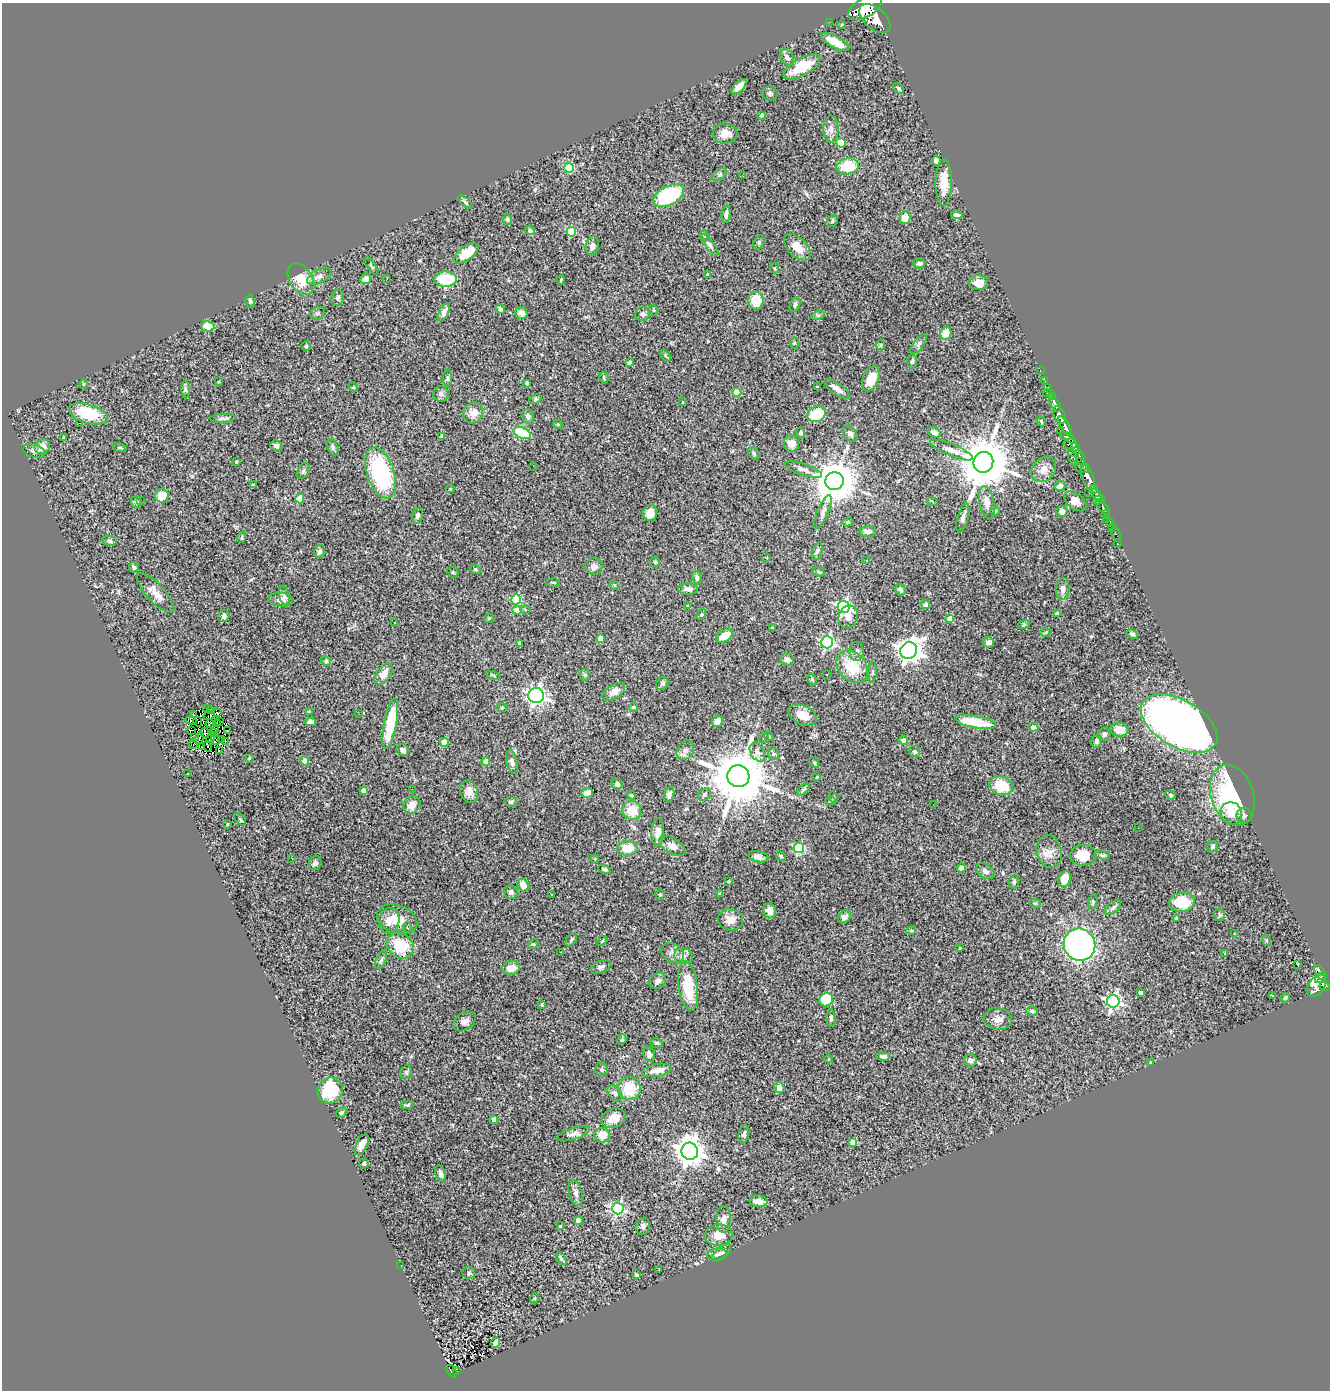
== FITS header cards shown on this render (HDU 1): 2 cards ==
NAXIS1  =                 1328
NAXIS2  =                 1388

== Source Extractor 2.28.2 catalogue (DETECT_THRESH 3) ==
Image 1328 x 1388 px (HDU 1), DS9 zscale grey, 1 PNG px = 1 image px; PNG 1332 x 1392 px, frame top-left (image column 1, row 1388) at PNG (2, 3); each listed source drawn as its Kron ellipse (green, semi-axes under 4 px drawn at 4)
Background 0.824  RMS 0.064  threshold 0.191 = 3 sigma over >= 5 px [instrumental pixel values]
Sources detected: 410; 3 with non-positive FLUX_AUTO (blend fragments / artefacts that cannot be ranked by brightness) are neither listed nor drawn; the other 407 listed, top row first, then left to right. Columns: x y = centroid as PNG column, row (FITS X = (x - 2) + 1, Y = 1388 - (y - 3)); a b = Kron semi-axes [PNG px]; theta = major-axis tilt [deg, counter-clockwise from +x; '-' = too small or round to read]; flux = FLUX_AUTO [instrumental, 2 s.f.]
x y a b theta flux
865 8 18 9 31 5800
875 18 18 10 -41 5100
830 22 2 2 - 8.9
841 25 4 2 - 3.2
835 42 16 5 -28 89
787 57 8 6 -58 17
802 67 21 8 29 140
739 87 9 5 46 37
898 89 6 4 -51 6.4
770 94 8 7 - 9.6
761 115 3 3 - 7.5
831 129 13 8 -90 27
725 133 12 10 2 42
841 143 5 4 - 130
936 160 5 4 - 18
848 166 11 8 9 150
569 168 5 5 - 240
719 175 8 5 35 9.2
743 176 2 2 - 26
944 182 23 8 89 67
669 196 16 9 28 340
465 202 9 3 -44 8
726 214 8 4 83 16
957 215 6 3 -10 9.5
905 218 6 5 - 58
507 220 5 4 - 5.9
832 221 6 5 - 8.1
530 230 5 4 - 15
571 232 5 5 - 170
704 235 5 4 - 5.9
759 243 8 5 64 8.1
710 245 13 4 -54 12
592 246 9 6 78 18
797 247 16 9 -45 60
466 253 14 7 36 90
919 263 6 5 - 7.1
371 266 10 3 -56 5.4
774 268 5 3 - 4.3
708 275 4 4 - 19
319 276 13 6 28 21
301 279 17 11 -57 87
366 279 5 5 - 29
387 279 3 2 - 5.4
445 279 11 7 1 180
561 280 5 3 - 3.8
978 283 9 7 -3 41
338 298 8 6 74 12
250 301 6 4 -85 8.7
756 301 9 7 -83 77
795 305 7 5 63 7.7
500 309 5 4 - 7.9
653 310 5 3 - 3.4
444 312 10 5 64 20
318 313 7 6 - 8.9
521 313 6 5 - 29
643 314 7 7 - 15
818 315 7 4 18 7
208 326 7 5 -13 65
946 333 6 5 - 67
794 343 6 4 90 4.4
919 344 11 5 55 13
881 345 5 3 - 4.7
306 346 5 5 - 5.3
666 356 7 3 -52 5.7
912 361 7 4 90 8.2
629 362 4 4 - 9.3
1040 371 3 2 - 22
448 378 9 4 89 7.4
604 378 6 4 -78 6.6
871 379 13 8 66 67
1045 381 2 2 - 11
219 382 3 2 - 4.1
527 383 4 3 - 8
83 384 5 3 - 4
353 387 5 4 - 3.8
817 387 4 3 - 3.9
1048 387 2 2 - 23
185 389 9 4 -89 11
837 389 15 5 -36 27
737 392 4 4 - 120
1047 393 3 2 - 24
1050 393 2 2 - 20
441 394 8 7 - 16
1052 397 2 2 - 7
535 399 6 4 24 6.5
683 402 4 2 - 3.1
1055 404 8 3 -62 150
473 413 11 9 64 39
88 414 20 9 -16 200
817 414 10 7 29 140
1059 415 9 5 -66 1300
528 416 7 6 - 17
223 418 13 4 2 12
1041 421 5 3 - 4.3
79 423 4 2 - 31
558 424 4 4 - 4.3
1065 426 11 4 -61 1800
1060 430 2 2 - 14
934 432 7 5 -32 19
522 433 9 5 -23 180
801 433 5 4 - 6.6
850 434 9 6 -51 16
442 436 4 3 - 7.3
63 438 3 2 - 4.6
1068 438 8 4 -31 480
791 444 8 7 - 39
1070 444 7 5 6 540
276 446 6 5 - 16
42 447 8 7 - 38
333 447 9 5 -66 9.7
120 448 7 4 -13 6.3
1075 449 6 4 -62 470
952 450 23 6 -22 34
34 451 11 6 -18 18
754 453 7 5 -53 8.3
1073 457 8 4 -74 220
1080 457 7 3 -70 310
236 461 4 3 - 4.1
983 462 10 10 - 25000
533 466 2 2 - 70
1081 466 7 5 -67 700
1085 468 5 3 - 220
1044 469 14 11 50 39
803 470 19 5 -18 21
303 471 8 5 61 8.5
380 473 26 13 -71 470
1088 478 13 6 -69 3000
834 481 9 9 - 15000
253 485 4 2 - 3.6
1060 486 5 5 - 21
450 489 4 3 - 3.1
1094 489 5 3 - 530
1089 493 2 2 - 9.7
1097 495 7 4 -49 870
162 496 7 6 - 74
300 499 4 4 - 82
1099 500 5 3 - 470
140 501 4 3 - 4.5
932 501 5 3 - 3.8
1075 501 12 8 -38 45
137 502 6 5 - 8.4
987 502 17 7 -80 41
1103 507 9 4 -52 220
995 511 5 4 - 5.9
1062 511 6 5 - 24
823 512 18 5 68 21
650 513 8 7 - 35
1106 515 3 3 - 310
418 516 8 5 81 11
963 518 15 5 75 18
1106 519 2 2 - 11
848 522 5 4 - 5.9
1110 522 4 3 - 48
1112 527 2 2 - 6.7
868 531 8 5 -1 19
1116 534 7 2 -63 19
242 537 5 3 - 4.3
110 541 7 5 -17 8
1117 544 2 2 - 4.1
817 551 9 4 71 8.9
319 552 6 5 - 11
766 557 4 2 - 2.8
866 560 3 3 - 8.4
655 562 5 5 - 6.2
594 566 9 8 - 22
134 567 5 4 - 11
475 569 6 3 -18 4.3
453 572 6 5 - 6.2
818 572 6 4 -20 5.4
697 578 7 4 -78 13
553 582 7 2 -2 5.4
614 585 4 3 - 3.7
688 589 10 5 -2 20
1063 589 11 6 85 21
900 590 6 5 - 16
155 593 25 9 -47 43
284 595 10 5 -78 11
516 599 5 5 - 240
281 600 12 7 -6 23
926 605 4 4 - 23
687 606 4 4 - 3.3
844 607 6 6 - 820
517 610 4 4 - 58
525 610 4 4 - 5.1
701 614 6 4 61 6
1057 614 4 4 - 31
224 616 6 5 - 11
848 617 11 9 68 36
489 618 5 4 - 5.4
950 619 4 4 - 45
395 623 3 2 - 3
1024 624 6 4 20 5.8
772 628 4 3 - 4.1
1046 632 6 4 2 5.1
1132 634 6 4 -27 8.9
724 636 9 6 32 62
600 639 4 4 - 37
827 642 6 6 - 680
989 642 6 5 - 24
519 643 4 3 - 13
909 651 8 8 - 3500
857 652 9 7 -88 19
787 660 7 6 - 21
326 661 5 4 - 8.5
852 667 18 13 -45 140
873 672 10 4 85 7.9
384 674 12 7 54 42
827 674 3 2 - 5.4
494 675 7 3 -19 5.9
585 675 6 5 - 6.9
812 679 6 4 -63 6.7
662 683 7 5 57 9.4
614 692 12 7 32 34
536 695 8 7 - 1200
502 707 6 4 1 4.1
633 707 5 3 - 5.4
207 709 3 2 - 3.7
211 710 3 2 - 6.6
309 712 3 3 - 6.2
218 713 4 2 - 8.2
359 714 3 2 - 4.2
193 715 3 3 - 1300
803 715 15 9 -24 52
209 716 6 2 28 4.4
191 720 5 3 - 1
220 721 3 2 - 1.2
718 721 6 5 - 35
198 722 5 2 - 7
311 722 5 4 - 24
976 722 21 6 -10 170
217 723 3 3 - 7.6
1179 723 42 23 -30 3200
210 724 4 2 - 3
390 724 25 6 80 220
1033 727 5 4 - 20
216 729 2 2 - 5.9
192 730 3 2 - 4.9
1119 730 9 7 -5 45
227 731 2 2 - 6.9
213 732 2 2 - 5
205 733 5 3 - 7
1105 734 7 6 - 13
769 736 5 3 - 5.8
211 737 6 3 60 2.9
195 738 4 3 - 1.9
764 738 5 4 - 11
199 739 6 2 70 5.3
215 739 6 3 -84 2.2
222 739 4 3 - 1.3
903 740 4 4 - 23
225 741 3 2 - 5.8
1097 741 7 5 80 11
444 742 4 4 - 120
194 744 5 2 - 4.8
208 746 5 2 - 5.7
201 747 4 3 - 8.5
403 750 6 5 - 15
685 750 10 7 54 21
219 751 3 2 - 12
757 752 10 6 -58 18
915 752 6 5 - 8
773 753 6 5 - 13
249 758 4 3 - 5.3
305 761 5 4 - 31
486 761 4 4 - 39
512 762 12 5 -78 16
814 762 6 3 -59 4.7
188 774 2 2 - 2.6
738 776 11 11 - 34000
817 777 4 3 - 3.9
617 784 6 5 - 13
1001 786 12 9 -18 120
412 789 3 2 - 4
803 790 8 4 45 9.1
364 791 4 4 - 40
469 792 11 9 -74 30
587 793 6 5 - 23
669 794 8 4 72 15
704 794 7 5 47 9
632 795 4 3 - 5.5
1171 795 5 3 - 5.7
1232 795 31 21 -71 480
834 797 6 4 -70 5.6
831 801 5 4 - 6.4
511 802 6 5 - 7.7
933 804 2 2 - 2.7
412 805 9 8 - 35
632 810 10 9 - 85
1231 813 11 10 - 45
1244 816 8 7 - 12
240 819 7 3 -50 5
227 825 3 3 - 5.5
1138 828 2 2 - 2.8
658 832 14 6 87 35
672 846 14 7 -32 29
1213 847 6 5 - 9.4
628 848 10 7 3 76
799 848 5 5 - 350
1049 851 17 12 -75 42
1083 855 13 10 5 78
1103 855 8 3 -9 8.3
781 856 5 4 - 6.5
759 857 10 5 -14 19
292 858 3 2 - 3.7
595 859 4 3 - 3.5
315 863 7 6 - 14
961 868 4 4 - 26
604 869 6 4 -23 8.2
985 871 10 6 -35 16
1065 879 8 6 72 66
728 881 3 2 - 3.5
1014 882 7 5 69 6.9
523 885 6 5 - 45
511 892 7 6 - 16
660 894 5 4 - 5.6
720 894 3 3 - 9.1
552 895 3 3 - 5.1
1093 902 8 4 78 6.4
1182 902 13 9 9 130
1035 903 6 3 -19 4.7
1113 908 10 5 42 11
770 911 7 6 - 34
1220 915 6 5 - 11
845 917 7 5 47 19
1176 918 4 3 - 5.3
397 919 21 14 -21 90
730 920 13 10 -10 36
389 921 13 10 79 39
407 927 5 3 - 4.3
911 931 5 3 - 4.2
1235 934 4 3 - 4.4
571 940 7 4 52 7.8
1266 940 5 3 - 3.9
602 941 6 3 43 4.6
533 944 5 4 - 5.3
1079 945 16 15 - 1300
400 946 14 12 -44 150
959 948 3 2 - 2.5
561 952 2 2 - 3.3
673 953 12 8 -32 26
1224 954 3 3 - 5.1
683 956 9 8 - 20
381 960 9 5 65 11
1298 964 3 3 - 10
601 967 11 5 21 13
511 968 9 7 10 37
1320 972 7 3 -66 160
1321 978 7 3 42 300
658 981 9 7 39 23
688 986 25 9 -82 170
1317 986 12 8 55 730
1325 986 5 4 - 440
1140 993 4 4 - 18
1272 995 3 2 - 4.3
1285 998 5 4 - 5.3
826 1000 7 6 - 150
1113 1001 6 6 - 1100
542 1005 4 3 - 4.7
1032 1011 6 4 -12 7.4
831 1018 9 4 -90 10
998 1019 14 10 -9 32
465 1021 12 8 36 24
622 1040 5 4 - 6.1
657 1043 6 4 -13 7.5
649 1054 7 5 -78 18
883 1056 7 4 -2 13
828 1059 4 3 - 2.9
970 1060 6 6 - 19
1151 1063 3 3 - 4.6
601 1069 6 6 - 8.5
657 1070 15 6 10 43
406 1072 7 6 - 9.1
779 1087 5 5 - 27
629 1088 12 11 - 140
330 1090 13 12 - 200
615 1093 9 6 -52 13
407 1105 7 4 3 7.6
341 1113 5 5 - 6.5
614 1118 12 9 27 51
494 1119 4 4 - 35
574 1134 17 6 18 20
744 1134 9 5 75 12
602 1135 7 7 - 56
853 1142 4 4 - 51
362 1145 11 5 63 24
690 1151 9 8 - 5100
364 1164 5 5 - 9.7
440 1174 9 4 -75 16
576 1193 13 6 -75 19
759 1201 9 5 -4 30
618 1209 6 5 - 710
723 1219 13 7 89 23
578 1221 4 4 - 39
560 1226 4 3 - 11
643 1226 8 7 - 20
719 1235 14 10 5 52
721 1253 12 5 42 11
717 1255 10 5 7 11
561 1259 7 3 -56 7.2
401 1266 3 2 - 6
659 1270 3 2 - 6
469 1273 6 6 - 9.3
636 1275 4 3 - 9.1
535 1298 5 3 - 4.1
495 1343 5 4 - 13
452 1371 7 4 -58 72
457 1371 3 2 - 4.2
At the frame edge (FLAGS 8, measured only in part): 1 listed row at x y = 865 8
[3 non-positive-flux detections neither listed nor drawn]